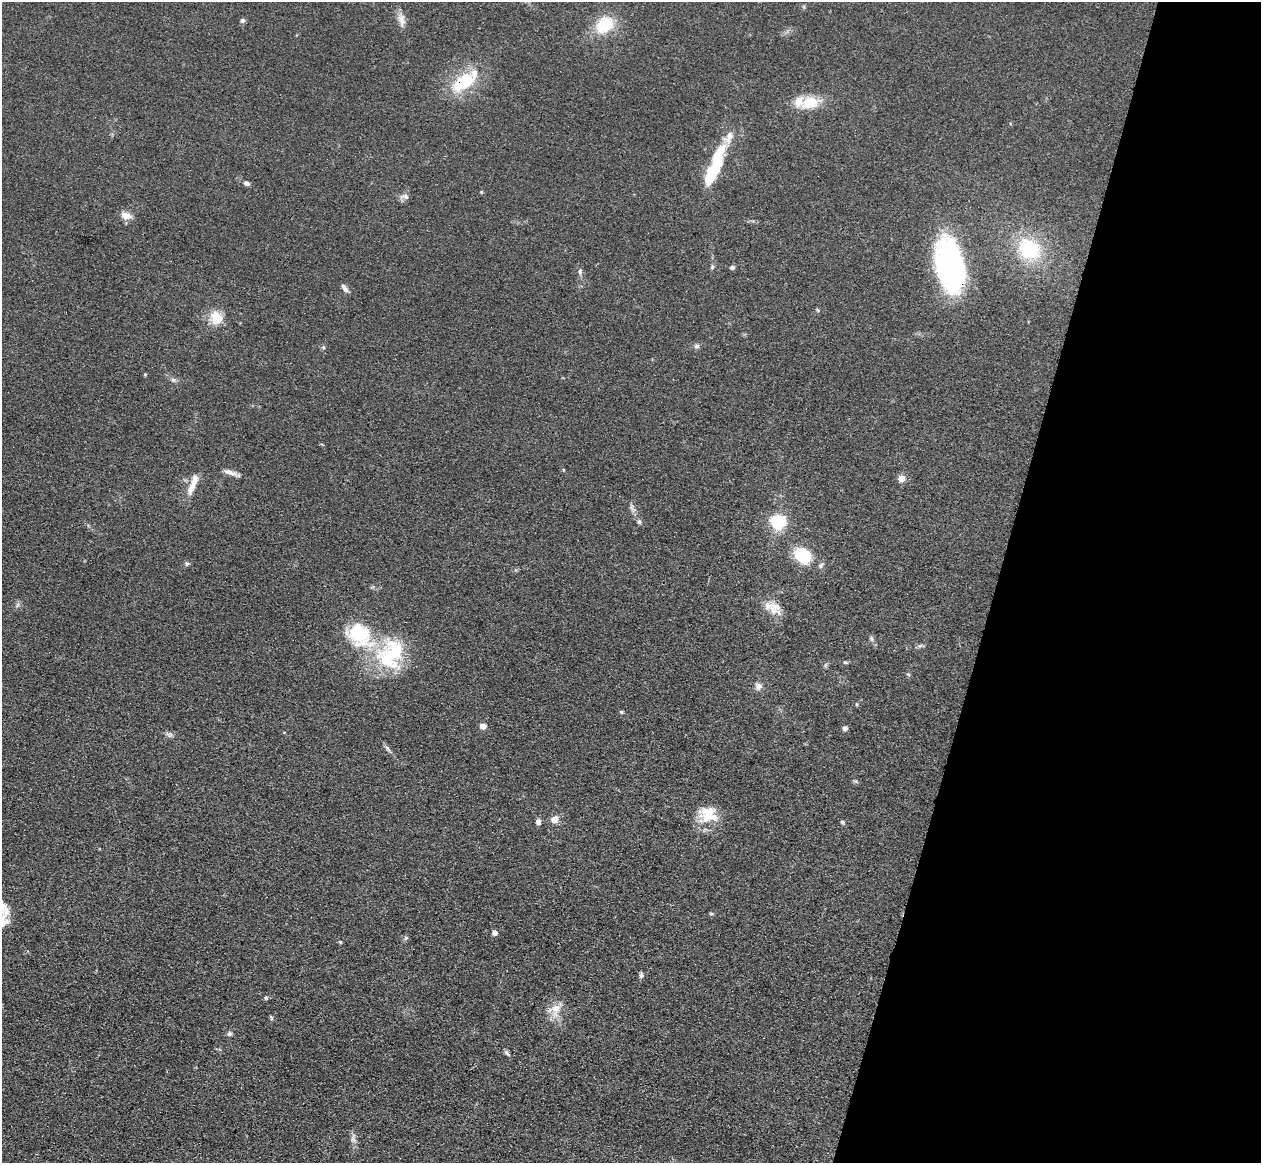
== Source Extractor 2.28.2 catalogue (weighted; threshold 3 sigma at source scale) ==
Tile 8 of 4 x 4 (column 4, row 2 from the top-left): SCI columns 3813-5071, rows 2686-3846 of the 5109 x 5248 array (HDU 1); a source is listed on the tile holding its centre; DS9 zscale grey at full resolution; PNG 1263 x 1165 px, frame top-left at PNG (2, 2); no overlay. Shown black and unused: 21% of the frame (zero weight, under 3 of 4 exposures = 6% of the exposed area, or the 3 px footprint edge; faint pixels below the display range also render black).
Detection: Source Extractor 2.28.2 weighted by HDU 2 'WHT'; one run over the whole footprint, this tile lists its part. Background 0.0611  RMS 0.0075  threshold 0.0338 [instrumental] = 3 sigma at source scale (4.5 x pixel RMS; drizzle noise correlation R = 1.50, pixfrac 1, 0.05/0.05 arcsec/px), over >= 5 px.
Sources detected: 67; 1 inside a brighter object's white glare — not listed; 6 inside a brighter listed object's ellipse — not listed separately; the other 60 listed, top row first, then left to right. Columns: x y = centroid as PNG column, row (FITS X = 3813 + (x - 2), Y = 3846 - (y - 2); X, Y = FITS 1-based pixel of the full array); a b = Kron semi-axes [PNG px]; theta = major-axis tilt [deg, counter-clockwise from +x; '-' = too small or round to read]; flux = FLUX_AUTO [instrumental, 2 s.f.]
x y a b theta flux
401 19 17 9 -75 5.6
242 20 5 5 - 2.2
604 25 23 17 41 26
464 82 31 17 36 37
810 103 26 16 15 18
716 161 47 13 69 34
246 183 7 5 -20 2.4
481 192 5 3 - 0.69
406 197 10 7 -34 2.6
126 216 9 7 -12 8.4
1029 249 29 24 -39 50
950 266 56 27 -79 140
712 267 6 5 - 1.2
732 267 6 5 - 1.3
580 272 8 4 -90 1.4
345 288 10 5 -56 3.4
216 318 20 16 -63 12
696 346 7 6 - 1.9
323 347 5 4 - 1
173 380 6 6 - 1.7
230 472 21 6 -17 4.4
902 478 5 5 - 13
192 487 25 9 62 9.1
631 507 11 4 -85 2.1
639 522 6 6 - 1.6
778 522 6 6 - 180
803 555 12 10 -36 44
187 564 6 5 - 1.3
821 565 9 5 47 1.8
17 605 7 4 71 1.4
774 608 18 14 76 10
359 635 32 24 -39 50
871 638 6 6 - 1.6
920 646 7 4 2 1.5
391 654 43 33 63 58
845 662 5 4 - 0.98
825 665 7 4 88 1.1
758 686 9 8 - 3.7
857 704 5 4 - 0.8
621 712 6 4 -45 0.94
483 726 7 6 - 3.8
845 728 6 6 - 2
169 734 9 5 0 2.1
387 748 8 4 -53 1.7
708 817 29 18 -2 17
555 819 9 7 38 5.9
538 822 7 6 - 2.3
842 822 5 4 - 1.2
4 908 25 14 -72 10
711 913 5 4 - 1.1
495 933 5 4 - 3.9
406 938 6 5 - 1.4
340 942 4 4 - 0.73
641 975 7 6 - 1.6
266 998 5 4 - 1.1
556 1009 22 12 82 11
271 1017 6 4 -65 0.96
229 1034 6 6 - 1.8
507 1053 10 4 -45 1.6
353 1139 12 6 -76 3.3
Overlapping masked pixels (flux is a lower limit): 2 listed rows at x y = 464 82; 950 266
Isophote crosses this tile's border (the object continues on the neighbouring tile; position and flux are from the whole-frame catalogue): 1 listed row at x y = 4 908